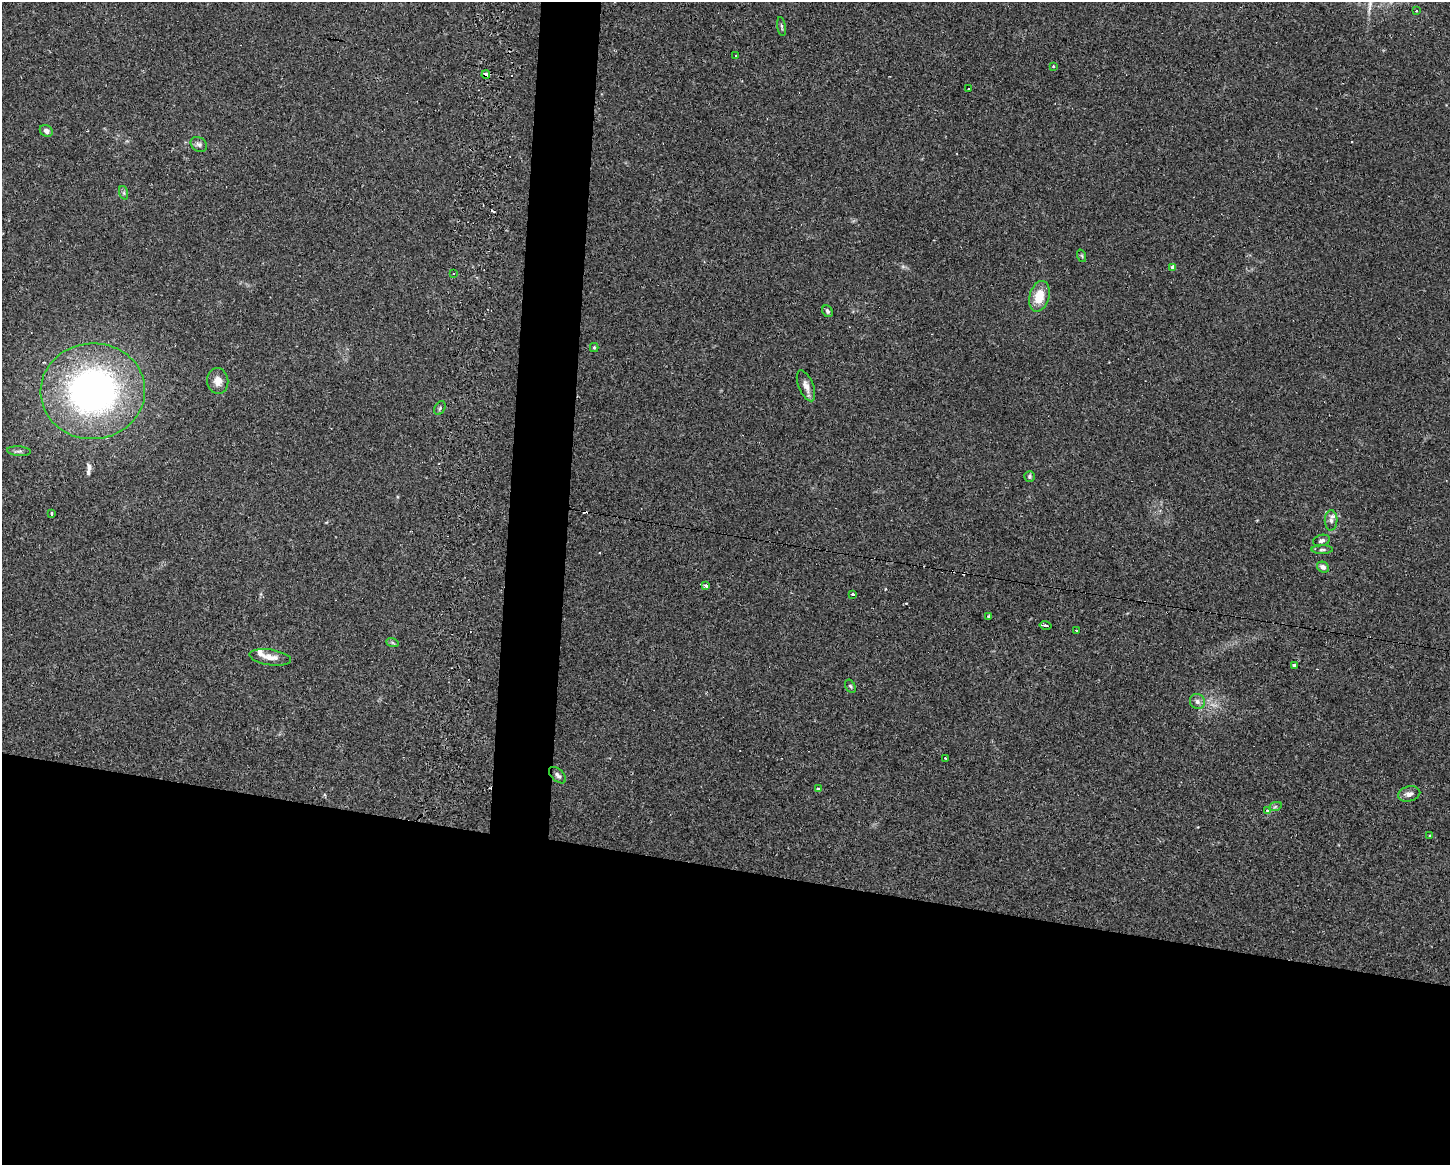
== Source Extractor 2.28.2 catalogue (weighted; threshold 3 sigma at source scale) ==
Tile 11 of 3 x 4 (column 2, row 4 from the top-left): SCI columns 1746-3193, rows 18-1180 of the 4749 x 4707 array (HDU 1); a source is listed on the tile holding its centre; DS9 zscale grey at full resolution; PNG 1452 x 1167 px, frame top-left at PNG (2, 2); each listed source drawn as its Kron ellipse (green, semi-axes under 4 px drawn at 4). Shown black and unused: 28% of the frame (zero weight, under 2 of 3 exposures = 4% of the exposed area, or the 3 px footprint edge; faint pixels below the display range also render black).
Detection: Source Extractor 2.28.2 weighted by HDU 2 'WHT'; one run over the whole footprint, this tile lists its part. Background 0.0342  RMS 0.0051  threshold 0.0231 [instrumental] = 3 sigma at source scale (4.5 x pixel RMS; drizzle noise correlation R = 1.50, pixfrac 1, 0.05/0.05 arcsec/px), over >= 5 px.
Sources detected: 56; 11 cosmic-ray / hot-pixel residue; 1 long thin detection or spike segment (spike, bleed or trail) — neither listed nor drawn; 1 inside a brighter listed object's ellipse — not listed separately; the other 43 listed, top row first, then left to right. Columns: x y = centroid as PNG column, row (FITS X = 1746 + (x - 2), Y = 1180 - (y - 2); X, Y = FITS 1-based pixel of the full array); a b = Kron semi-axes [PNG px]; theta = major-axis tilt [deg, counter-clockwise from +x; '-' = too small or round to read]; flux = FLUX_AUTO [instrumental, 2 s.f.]
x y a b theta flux
1416 11 2 2 - 0.4
782 27 9 3 -81 0.83
736 56 3 3 - 1.8
1053 67 3 3 - 1.6
486 75 4 4 - 3.6
968 89 3 2 - 1.1
46 131 7 5 -30 1.9
199 144 9 7 -34 1.5
124 193 7 4 -72 0.82
1082 256 6 4 -71 0.7
1173 267 4 4 - 2.1
453 274 4 3 - 0.41
1039 296 15 10 75 10
827 311 6 5 - 1
594 347 4 3 - 0.65
218 381 13 10 -83 3.6
806 386 16 7 -67 3.2
93 391 52 48 4 190
440 408 7 5 60 1.1
19 451 12 4 -4 1.3
1029 476 5 5 - 0.81
51 513 3 3 - 2.4
1331 520 10 6 89 2.1
1321 540 9 5 17 1.4
1322 550 11 4 0 1.1
1323 567 6 5 - 2.2
706 586 3 3 - 1.7
852 594 3 3 - 1.4
988 616 3 3 - 1.9
1046 626 6 3 -13 5.3
1076 630 3 2 - 0.77
392 642 6 4 -19 0.68
270 657 21 8 -9 4.1
1294 665 3 3 - 33
850 686 7 4 -60 0.83
1197 702 8 7 - 2
945 758 2 2 - 0.44
557 775 10 6 -42 1.6
818 789 4 3 - 1.1
1409 794 11 7 14 2.4
1275 807 7 4 19 0.78
1268 811 4 3 - 3.8
1430 836 3 3 - 2.8
Overlapping masked pixels (flux is a lower limit): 1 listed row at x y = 486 75